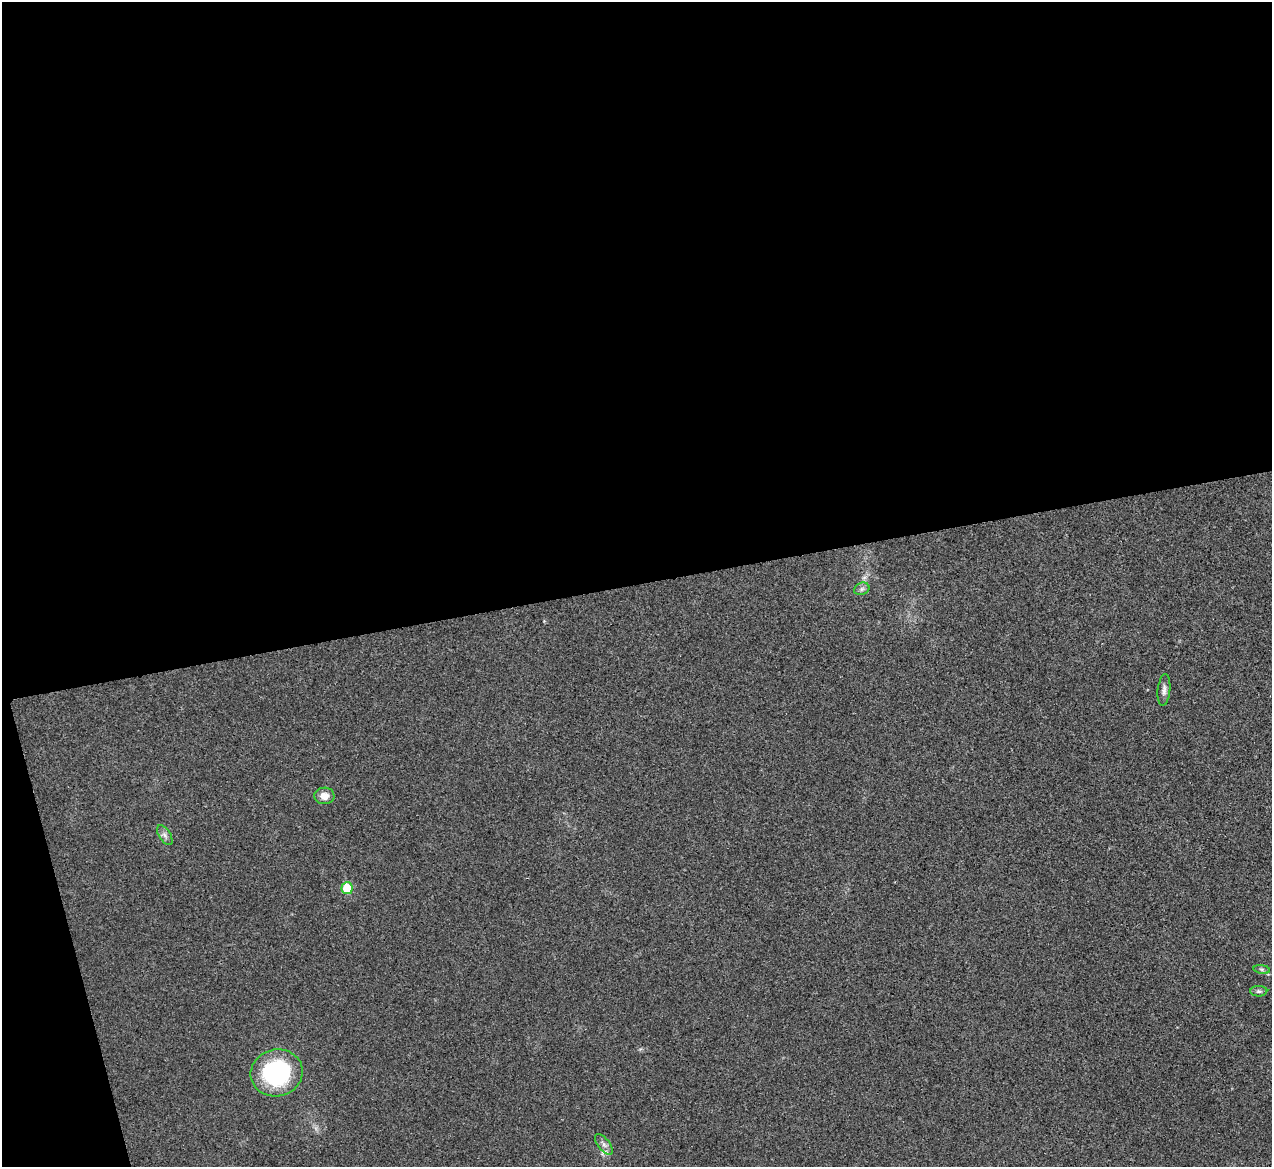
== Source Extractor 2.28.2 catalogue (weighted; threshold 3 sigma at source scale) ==
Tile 1 of 4 x 4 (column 1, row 1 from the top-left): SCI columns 4-1273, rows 3641-4805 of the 5086 x 5069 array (HDU 1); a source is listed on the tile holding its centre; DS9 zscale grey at full resolution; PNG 1274 x 1169 px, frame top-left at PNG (2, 2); each listed source drawn as its Kron ellipse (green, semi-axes under 4 px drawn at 4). Shown black and unused: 52% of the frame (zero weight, under 3 of 4 exposures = <1% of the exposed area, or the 3 px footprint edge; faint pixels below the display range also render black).
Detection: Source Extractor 2.28.2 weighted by HDU 2 'WHT'; one run over the whole footprint, this tile lists its part. Background 0.0296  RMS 0.0061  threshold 0.0272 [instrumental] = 3 sigma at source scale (4.5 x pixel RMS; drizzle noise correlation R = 1.50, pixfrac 1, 0.05/0.05 arcsec/px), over >= 5 px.
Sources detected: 9; all 9 listed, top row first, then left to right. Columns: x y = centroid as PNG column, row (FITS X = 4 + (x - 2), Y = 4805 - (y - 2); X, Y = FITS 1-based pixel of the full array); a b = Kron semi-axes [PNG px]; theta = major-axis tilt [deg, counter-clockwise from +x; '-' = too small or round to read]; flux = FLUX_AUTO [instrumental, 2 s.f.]
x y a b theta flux
862 589 8 6 22 1.6
1164 690 16 6 85 2.8
324 796 10 8 2 5.1
165 835 11 6 -58 2.2
347 888 6 5 - 20
1262 969 8 4 -8 1.3
1259 991 8 5 2 1.4
277 1073 26 23 14 74
604 1144 12 6 -51 2.6